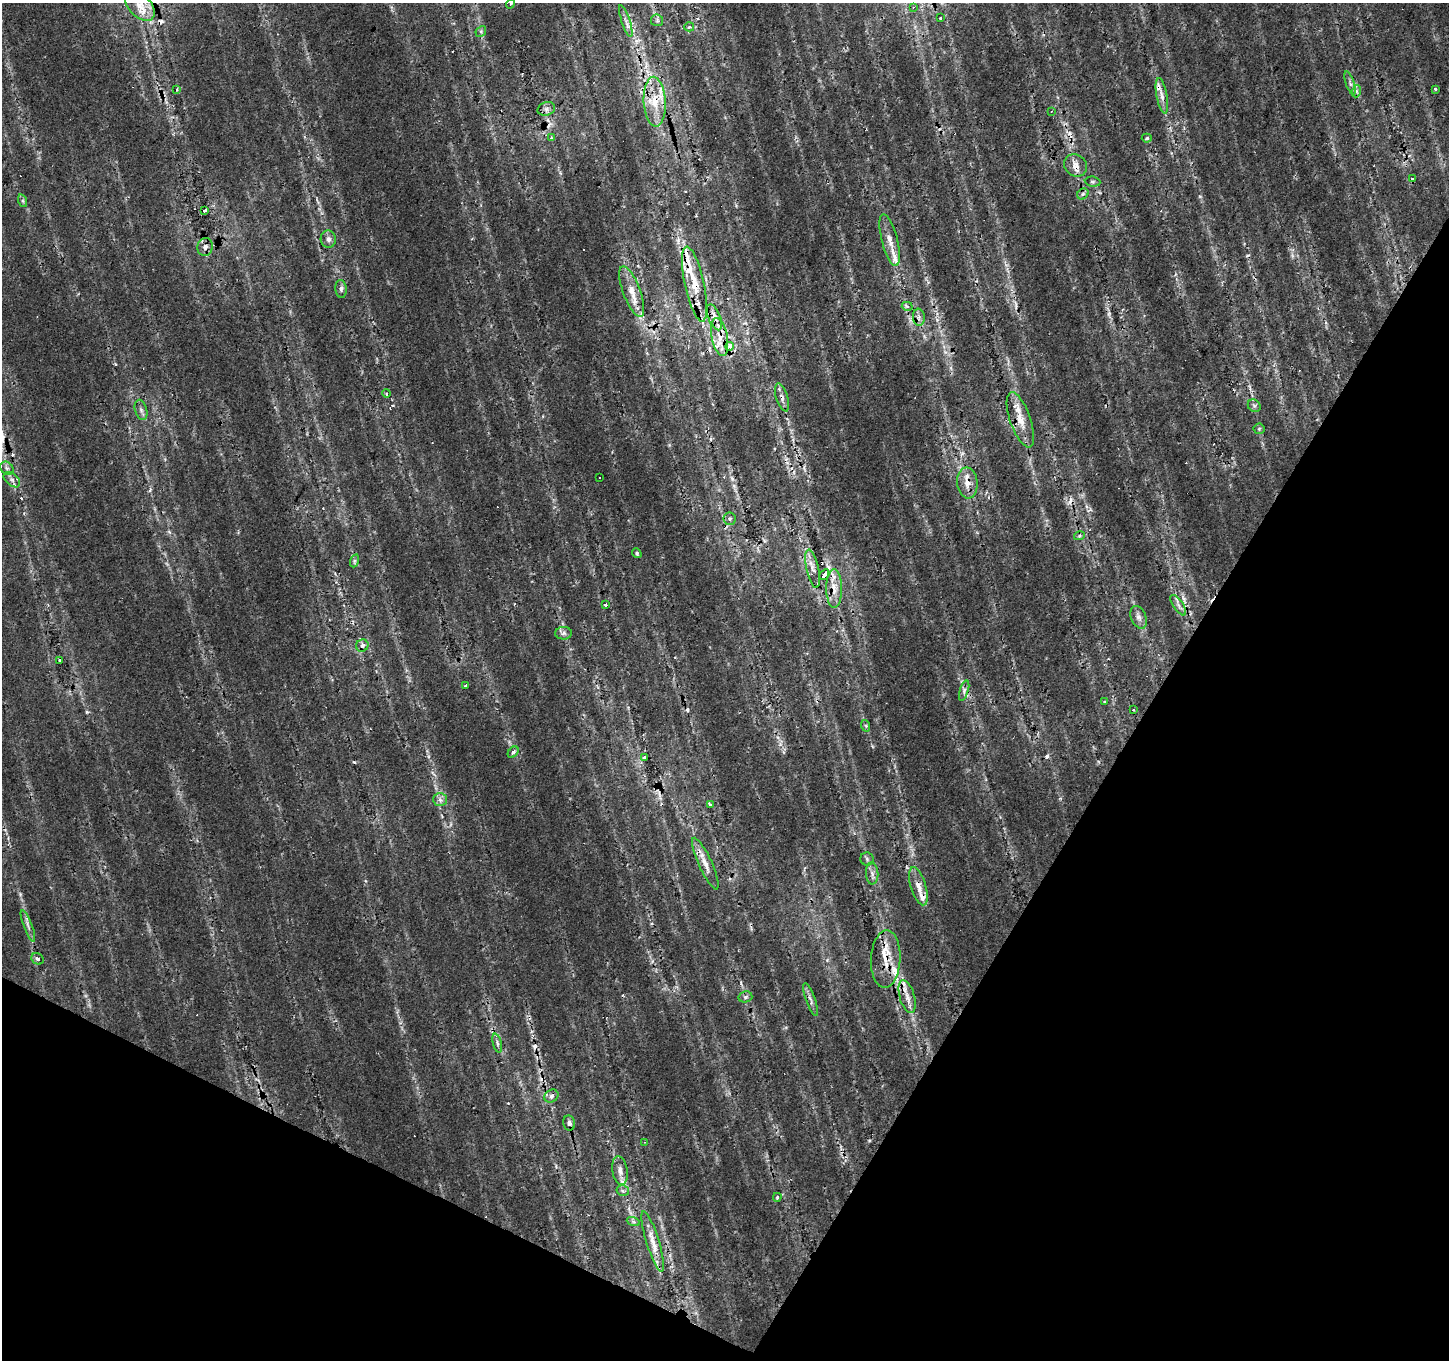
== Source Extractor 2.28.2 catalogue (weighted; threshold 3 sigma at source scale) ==
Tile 15 of 4 x 4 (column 3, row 4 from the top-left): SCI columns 2898-4344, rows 259-1616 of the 5792 x 5881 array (HDU 1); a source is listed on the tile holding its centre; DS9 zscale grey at full resolution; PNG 1451 x 1362 px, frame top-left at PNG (2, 3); each listed source drawn as its Kron ellipse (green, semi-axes under 4 px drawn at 4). Shown black and unused: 28% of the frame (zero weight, under 2 of 3 exposures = <1% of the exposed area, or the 3 px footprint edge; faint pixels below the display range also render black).
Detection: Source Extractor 2.28.2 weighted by HDU 2 'WHT'; one run over the whole footprint, this tile lists its part. Background 0.0153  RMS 0.0065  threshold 0.0292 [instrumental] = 3 sigma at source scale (4.5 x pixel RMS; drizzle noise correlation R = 1.50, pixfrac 1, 0.0396/0.0396 arcsec/px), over >= 5 px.
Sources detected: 120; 23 cosmic-ray / hot-pixel residue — neither listed nor drawn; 11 inside a brighter listed object's ellipse — not listed separately; the other 86 listed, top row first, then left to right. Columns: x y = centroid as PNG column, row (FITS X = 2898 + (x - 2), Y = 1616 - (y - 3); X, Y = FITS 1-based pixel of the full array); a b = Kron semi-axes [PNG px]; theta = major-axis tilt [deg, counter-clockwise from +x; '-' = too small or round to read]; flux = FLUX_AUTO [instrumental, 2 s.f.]
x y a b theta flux
511 4 5 4 - 1.5
140 5 18 11 -47 12
913 7 3 3 - 1.1
940 18 3 2 - 0.59
657 20 6 6 - 1.4
626 21 17 3 -72 2.7
689 27 5 4 - 2
481 31 6 4 47 1
1350 83 12 4 -72 1.9
177 89 4 3 - 0.79
1435 89 3 3 - 4
1357 91 6 4 71 1.1
1162 96 18 5 -80 3.9
655 102 25 11 -87 16
546 109 9 6 16 2.4
1051 111 3 2 - 0.74
551 137 4 3 - 0.65
1147 138 5 4 - 1
1075 165 12 10 -39 5.5
1412 178 3 3 - 2.4
1093 182 8 5 -6 1.3
1083 194 6 5 - 1.5
23 201 6 4 -71 1.1
205 210 4 3 - 3.4
328 239 8 7 - 2.8
890 240 27 8 -75 7.7
205 247 9 7 81 3.5
694 284 38 9 -78 17
341 289 9 5 -85 2.1
632 292 27 8 -69 10
907 306 5 3 - 1.9
714 317 14 6 -68 4.7
919 317 8 6 -83 2.5
720 337 19 8 -78 9.5
730 346 4 3 - 8.9
387 393 4 3 - 0.78
782 397 14 6 -72 2.9
1254 406 7 5 -44 1.6
141 410 10 6 -75 2.2
1020 420 29 10 -71 11
1259 429 5 5 - 0.94
7 468 7 6 - 1.9
600 478 3 2 - 0.69
12 480 9 6 -41 2.6
967 483 15 10 -83 6.9
729 519 6 6 - 1.6
1079 536 5 3 - 1.1
637 553 5 4 - 1.2
354 561 6 4 71 1.2
813 569 19 6 -78 4.6
824 575 6 3 59 9.7
834 589 19 8 -90 8
605 605 3 3 - 2.2
1178 605 12 5 -56 2.7
1139 617 12 7 -68 3.1
563 633 8 6 2 2
362 645 6 6 - 2.7
60 660 3 3 - 1.6
466 685 3 3 - 1.8
964 691 10 4 73 1.9
1104 702 3 2 - 0.51
1133 709 3 2 - 0.6
866 726 6 3 -72 0.84
513 752 6 4 47 1.9
644 757 3 3 - 1.9
440 799 7 6 - 2.2
711 805 3 3 - 6.9
867 859 6 6 - 1.6
705 864 28 6 -65 7
872 873 11 6 -86 3
918 886 20 7 -73 6.2
28 926 17 3 -69 2.6
37 959 6 5 - 1.8
886 959 29 14 87 14
907 996 17 7 -74 6
745 997 7 5 15 1.7
810 999 17 5 -71 2.8
497 1043 10 4 -75 1.8
551 1096 7 6 - 2
569 1123 7 6 - 2.2
644 1142 4 2 - 0.44
620 1171 14 7 -81 4.2
623 1191 6 5 - 2
777 1197 4 3 - 0.84
633 1221 7 4 -20 1.1
653 1241 31 6 -73 9.1
Overlapping masked pixels (flux is a lower limit): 11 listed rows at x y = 655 102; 1075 165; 694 284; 720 337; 782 397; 1020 420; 967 483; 824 575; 834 589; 886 959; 907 996
Isophote crosses this tile's border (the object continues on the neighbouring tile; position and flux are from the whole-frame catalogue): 2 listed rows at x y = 511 4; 140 5